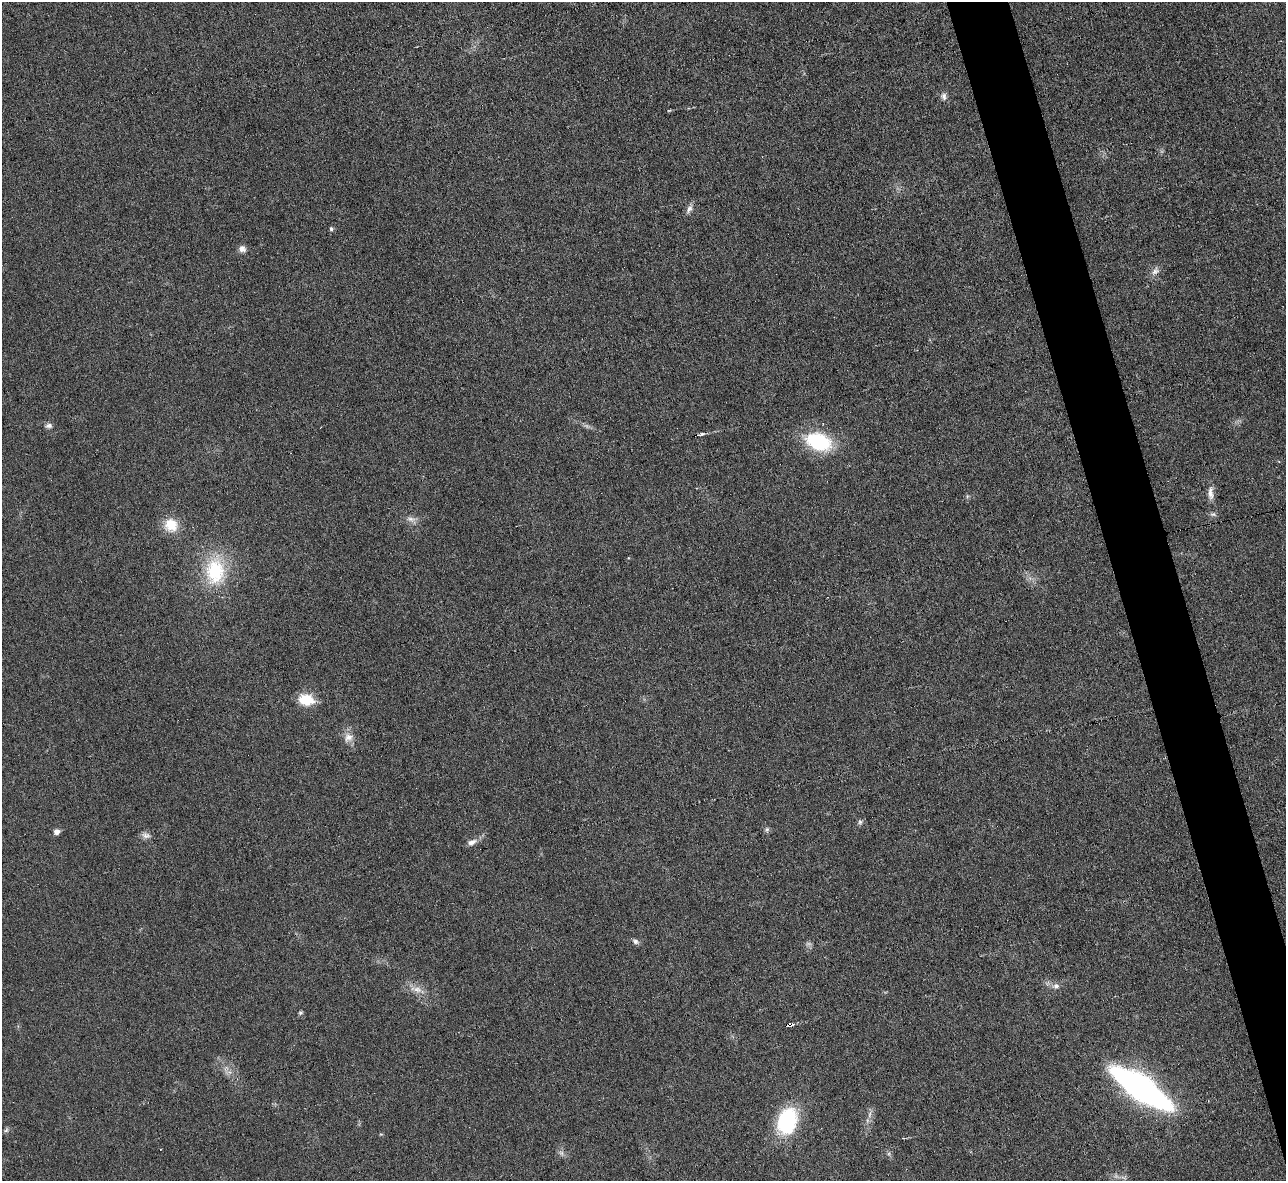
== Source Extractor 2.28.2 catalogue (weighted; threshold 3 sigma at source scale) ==
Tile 6 of 4 x 4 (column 2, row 2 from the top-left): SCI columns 1285-2568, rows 2502-3680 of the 5139 x 5124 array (HDU 1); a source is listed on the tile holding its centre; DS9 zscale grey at full resolution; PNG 1288 x 1183 px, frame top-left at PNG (2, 2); no overlay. Shown black and unused: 4% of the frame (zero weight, under 3 of 6 exposures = <1% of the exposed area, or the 3 px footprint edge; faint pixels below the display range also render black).
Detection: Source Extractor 2.28.2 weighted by HDU 2 'WHT'; one run over the whole footprint, this tile lists its part. Background 0.035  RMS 0.0039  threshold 0.0158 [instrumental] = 3 sigma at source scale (4.09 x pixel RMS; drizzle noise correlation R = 1.36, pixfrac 0.8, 0.05/0.05 arcsec/px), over >= 5 px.
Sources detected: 33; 2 too faint to see at this stretch — not listed; the other 31 listed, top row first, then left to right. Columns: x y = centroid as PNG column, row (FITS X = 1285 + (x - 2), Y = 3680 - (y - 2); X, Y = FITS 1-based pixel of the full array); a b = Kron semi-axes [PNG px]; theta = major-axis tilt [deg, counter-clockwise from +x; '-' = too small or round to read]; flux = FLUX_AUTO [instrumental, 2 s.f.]
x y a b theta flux
944 96 10 6 -86 1.5
669 110 6 3 18 0.34
689 209 14 6 59 1.7
331 229 5 5 - 0.8
242 249 9 8 - 1.9
1155 271 14 9 51 2.1
49 426 9 6 3 1.2
702 434 8 4 17 0.86
695 435 3 3 - 2.5
818 442 21 13 -18 33
1210 493 19 7 -87 2.6
411 519 14 6 -13 2
171 525 18 17 - 7.2
215 571 41 28 88 23
306 700 18 12 -5 8.6
348 737 13 12 - 3.2
860 822 6 6 - 0.79
767 829 8 6 75 0.78
56 832 6 5 - 2.2
146 835 12 8 -15 1.7
472 842 13 8 25 2.1
635 941 8 6 -21 1.1
1056 986 9 8 - 1.8
417 989 15 8 -19 3.1
300 1013 5 5 - 0.59
789 1025 6 3 10 30
1141 1088 41 14 -34 190
870 1114 12 4 85 1.3
787 1121 24 16 68 35
6 1130 7 4 45 0.7
889 1154 7 4 -72 0.69
Overlapping masked pixels (flux is a lower limit): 2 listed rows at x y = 695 435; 789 1025